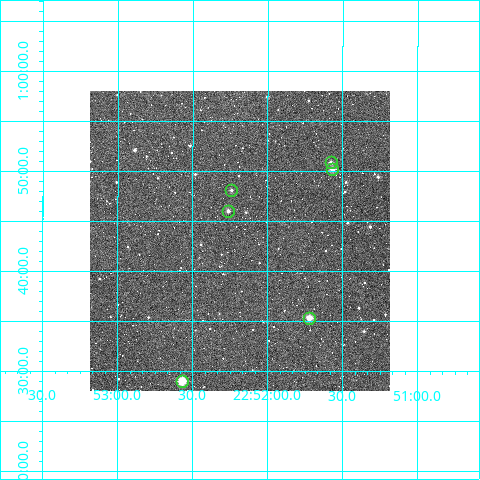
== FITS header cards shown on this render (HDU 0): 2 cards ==
NAXIS1  =                  300
NAXIS2  =                  300

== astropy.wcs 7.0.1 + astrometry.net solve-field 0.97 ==
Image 300 x 300 px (HDU 0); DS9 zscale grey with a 90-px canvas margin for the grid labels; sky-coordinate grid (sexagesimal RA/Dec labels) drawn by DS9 from the SOLVED WCS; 6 Tycho-2 reference stars matched to detected sources circled (green)
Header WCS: RA---TAN/DEC--TAN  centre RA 22:52:11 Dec +00:43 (343.05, +0.72 deg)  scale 6 arcsec/px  FOV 30.0' x 30.0'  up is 0 deg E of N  parity normal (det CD < 0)
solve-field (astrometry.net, Tycho-2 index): VERIFIED the header's WCS against the Tycho-2 star catalogue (verified at 2 index scales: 6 matches each, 0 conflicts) and refined it, rather than solving blind
Solved WCS: RA---TAN-SIP/DEC--TAN-SIP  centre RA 22:52:11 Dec +00:43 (343.05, +0.72 deg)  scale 6 arcsec/px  FOV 30.0' x 30.0'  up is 0 deg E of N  parity normal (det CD < 0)
The solver's refit moves the header's centre by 1.9 arcsec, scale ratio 1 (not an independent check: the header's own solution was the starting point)
Tycho-2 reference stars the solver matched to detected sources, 6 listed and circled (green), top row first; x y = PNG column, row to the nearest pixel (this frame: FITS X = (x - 90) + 1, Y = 300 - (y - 91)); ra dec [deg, ICRS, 3 dp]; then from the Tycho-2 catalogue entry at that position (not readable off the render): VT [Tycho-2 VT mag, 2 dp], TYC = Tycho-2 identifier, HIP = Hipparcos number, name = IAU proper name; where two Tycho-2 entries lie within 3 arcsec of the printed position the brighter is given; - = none
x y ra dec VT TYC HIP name
331 162 342.894 +0.849 11.82 569-390-1 - -
332 169 342.892 +0.837 10.76 569-408-1 - -
231 190 343.060 +0.802 12.07 569-371-1 - -
228 211 343.066 +0.767 11.52 569-309-1 - -
309 318 342.930 +0.588 10.20 569-220-1 - -
182 381 343.142 +0.484 9.77 569-333-1 - -